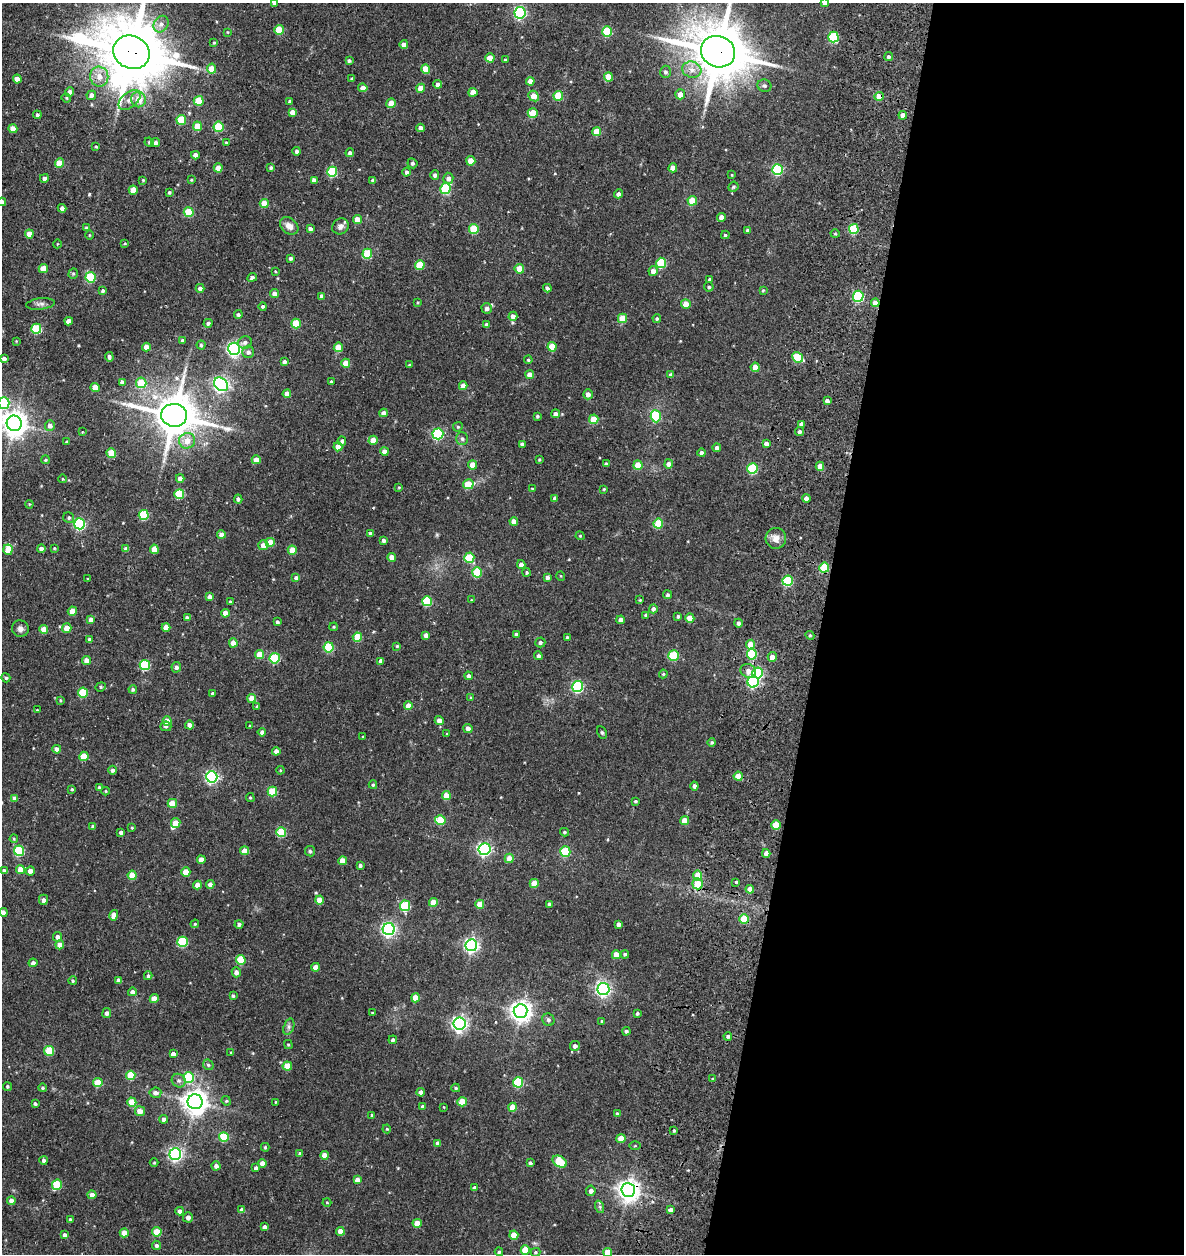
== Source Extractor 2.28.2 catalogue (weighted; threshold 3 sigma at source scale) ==
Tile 12 of 4 x 4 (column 4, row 3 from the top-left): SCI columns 3766-4947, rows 1383-2634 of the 5387 x 5349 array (HDU 1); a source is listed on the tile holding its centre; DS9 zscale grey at full resolution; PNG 1186 x 1256 px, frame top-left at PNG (2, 3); each listed source drawn as its Kron ellipse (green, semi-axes under 4 px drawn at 4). Shown black and unused: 31% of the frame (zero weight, under 3 of 5 exposures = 11% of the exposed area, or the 3 px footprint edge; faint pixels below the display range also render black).
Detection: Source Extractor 2.28.2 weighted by HDU 2 'WHT'; one run over the whole footprint, this tile lists its part. Background 0.122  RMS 0.0079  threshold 0.0357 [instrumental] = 3 sigma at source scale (4.5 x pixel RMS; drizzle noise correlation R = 1.50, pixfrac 1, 0.05/0.05 arcsec/px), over >= 5 px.
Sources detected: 481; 2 inside a brighter object's white glare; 1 long thin detection or spike segment (spike, bleed or trail) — neither listed nor drawn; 2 inside a brighter listed object's ellipse — not listed separately; the other 476 listed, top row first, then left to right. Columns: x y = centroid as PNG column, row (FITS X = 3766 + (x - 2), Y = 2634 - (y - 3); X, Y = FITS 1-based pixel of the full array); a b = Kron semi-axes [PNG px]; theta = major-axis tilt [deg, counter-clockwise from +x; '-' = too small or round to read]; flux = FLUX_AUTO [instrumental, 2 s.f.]
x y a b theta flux
275 3 4 3 - 2
825 3 4 4 - 4.9
520 13 6 5 - 110
161 24 9 7 57 3.8
279 30 5 5 - 20
607 31 5 5 - 35
227 32 4 2 - 0.48
833 37 5 5 - 44
214 43 4 4 - 0.78
404 44 4 4 - 4.3
131 52 19 16 -29 4900
718 52 17 15 -23 4000
888 57 4 4 - 1.5
490 58 4 4 - 13
349 60 4 3 - 1.3
505 60 3 3 - 0.91
212 69 5 5 - 9.2
426 69 4 4 - 16
692 70 9 8 - 5.2
665 72 6 5 - 1.8
99 77 10 9 - 7.2
609 77 4 4 - 16
17 79 4 4 - 6.2
352 79 3 3 - 1.3
530 81 4 4 - 5.4
438 84 4 4 - 3.3
764 86 7 6 - 1.6
363 88 4 4 - 4.9
421 88 4 4 - 8.6
70 92 5 4 - 2.4
473 92 4 4 - 9.4
680 94 5 5 - 6
91 95 5 4 - 3
534 96 6 4 -43 7.1
558 96 5 4 - 21
879 96 5 4 - 8.3
66 98 5 4 - 0.79
139 99 8 7 - 8.8
129 100 13 7 40 4.4
199 101 5 5 - 21
290 102 4 4 - 2.4
391 103 5 4 - 8.5
292 112 4 4 - 4.8
533 113 5 5 - 19
37 115 4 4 - 1.4
903 115 4 4 - 4.5
181 120 5 5 - 24
197 126 5 4 - 13
219 127 5 5 - 30
421 128 4 4 - 4.1
13 129 4 4 - 7.9
597 131 4 4 - 14
149 142 5 4 - 0.75
155 142 4 4 - 2.3
226 142 4 3 - 0.72
96 147 3 3 - 0.61
297 151 4 4 - 2
350 153 4 4 - 2.1
195 155 4 4 - 3
471 161 4 4 - 11
60 163 4 4 - 14
412 163 5 4 - 1.3
271 167 4 4 - 1.2
218 168 4 4 - 7.7
673 168 4 4 - 7.9
777 170 5 5 - 60
332 172 5 5 - 42
407 172 4 4 - 1.7
435 175 4 4 - 1.9
732 175 4 2 - 0.5
44 178 4 4 - 2.6
448 178 5 5 - 3.5
143 180 3 3 - 0.62
191 180 4 4 - 0.69
314 180 4 4 - 3.3
373 180 4 3 - 2.1
733 187 5 4 - 1.1
445 188 6 5 - 41
133 190 4 4 - 9.3
169 192 3 3 - 1.2
618 194 4 4 - 3.2
692 201 5 4 - 16
2 202 4 4 - 2.4
264 203 4 4 - 14
62 208 4 4 - 2.6
189 212 5 5 - 27
722 217 4 4 - 5.7
357 219 4 4 - 7.3
289 226 10 7 -40 5.4
340 226 8 7 - 3.4
87 228 4 4 - 1.9
310 229 4 4 - 2.4
474 229 5 5 - 27
854 229 5 5 - 39
748 230 3 3 - 1.3
29 234 4 4 - 7.4
835 234 4 4 - 0.83
89 235 5 3 - 0.64
725 235 4 4 - 1.1
125 243 4 3 - 0.6
57 244 4 3 - 0.53
367 254 5 5 - 31
290 258 4 4 - 1.7
661 263 5 5 - 37
420 265 5 4 - 22
43 269 4 4 - 10
519 269 5 4 - 16
275 271 4 3 - 0.55
653 271 5 4 - 4.9
73 273 5 4 - 1.1
91 277 5 5 - 43
252 277 5 4 - 2.2
710 279 4 3 - 2
709 287 5 4 - 1.1
200 288 4 4 - 3.3
547 288 4 4 - 2
763 290 4 3 - 0.7
103 291 4 4 - 1.3
275 293 4 4 - 3.7
322 296 4 4 - 2.8
858 296 5 5 - 71
418 302 4 3 - 0.72
875 303 4 4 - 5.9
41 304 14 5 6 2.8
686 304 5 5 - 7.9
263 306 4 4 - 1.4
487 308 5 5 - 3
238 315 4 4 - 1.4
513 316 4 4 - 3.7
622 318 5 4 - 19
657 319 4 4 - 1.3
69 321 4 4 - 4
208 323 4 4 - 1.6
296 323 5 5 - 22
487 325 4 4 - 3.1
36 329 5 5 - 36
182 340 3 3 - 1.5
16 341 3 2 - 0.52
245 342 7 6 - 2.4
201 345 4 4 - 1.2
146 347 4 4 - 6
338 347 4 4 - 14
552 347 4 4 - 16
234 349 6 6 - 170
248 352 6 6 - 2.4
109 357 5 4 - 1.7
798 357 6 5 - 35
4 359 4 4 - 2.6
528 360 4 4 - 0.93
284 362 4 4 - 2
346 363 4 4 - 9.1
409 365 3 3 - 0.73
755 367 4 4 - 10
530 375 4 4 - 7.3
671 375 4 4 - 2.4
122 382 4 4 - 2.8
331 382 3 3 - 0.71
141 383 5 5 - 20
221 384 8 6 -40 200
463 386 4 4 - 5.2
95 388 4 4 - 9.7
287 394 4 4 - 5.9
588 394 5 4 - 4.1
827 401 4 4 - 2.6
4 403 6 5 - 60
384 413 4 4 - 3.6
555 414 4 4 - 3.4
174 415 13 11 -11 2400
537 416 3 3 - 1.3
656 416 6 5 - 54
594 419 5 4 - 18
14 423 8 7 - 760
802 424 4 4 - 2.9
50 426 5 5 - 3.2
458 427 5 4 - 1.1
82 432 3 2 - 0.53
800 432 4 4 - 2.1
438 434 5 5 - 75
462 439 6 6 - 1.7
373 440 4 4 - 10
187 441 8 8 - 7.3
342 441 4 4 - 2.2
67 442 4 4 - 1.6
522 444 4 4 - 2.2
766 444 4 4 - 3.6
338 447 4 4 - 9
717 448 4 4 - 2.2
384 451 4 4 - 4.9
111 453 4 4 - 18
702 453 4 4 - 2.7
539 459 4 3 - 0.72
46 460 4 4 - 1
256 460 4 4 - 7.8
606 464 4 3 - 1.2
669 464 4 4 - 3.7
473 465 4 4 - 9
638 465 5 4 - 13
820 466 4 4 - 6.1
752 469 5 5 - 47
180 478 4 4 - 4
63 479 4 3 - 0.54
468 484 5 5 - 18
399 487 4 3 - 0.73
532 489 3 3 - 0.62
604 489 3 3 - 0.67
179 494 5 5 - 34
555 498 4 3 - 2.3
806 498 4 4 - 5.5
238 499 4 4 - 1.8
29 504 4 3 - 0.61
144 515 5 5 - 36
69 518 5 5 - 1.4
514 521 4 4 - 5.9
658 523 5 4 - 30
80 524 5 5 - 84
370 533 3 3 - 1.5
221 534 4 4 - 4
580 536 4 4 - 0.79
776 538 10 10 - 5.4
383 540 4 3 - 2.1
270 542 4 4 - 13
263 545 5 5 - 6.2
54 548 3 3 - 0.63
41 549 4 4 - 3.3
126 549 4 4 - 3
154 549 4 4 - 13
8 550 5 5 - 11
292 550 4 4 - 12
392 557 4 4 - 5.6
469 558 5 5 - 28
521 564 4 4 - 3.9
824 568 5 5 - 34
477 572 5 5 - 29
527 572 4 4 - 1.1
561 576 5 3 - 0.56
547 577 4 3 - 2.6
296 578 4 4 - 2.1
88 579 3 2 - 0.44
788 581 5 5 - 58
667 595 4 4 - 1.6
210 597 4 4 - 3.6
471 600 4 3 - 0.5
640 600 4 3 - 0.65
427 601 5 5 - 39
230 602 3 3 - 1.1
653 609 4 4 - 2.2
72 611 5 4 - 12
225 613 4 4 - 7.4
646 615 4 4 - 1.8
678 616 3 3 - 1.1
187 618 4 4 - 2.2
690 618 4 4 - 9
91 620 4 4 - 4.7
621 620 4 4 - 3.5
277 622 4 3 - 1.6
738 623 4 4 - 2.5
166 627 4 4 - 7.3
334 627 4 3 - 0.85
67 628 5 4 - 8.4
20 629 8 8 - 2.9
44 630 4 4 - 9.6
516 634 3 3 - 1.8
426 635 4 4 - 3.5
810 635 4 4 - 0.94
357 637 4 4 - 20
567 637 4 4 - 0.85
89 639 4 4 - 1.3
540 642 5 5 - 2
233 643 4 4 - 6.7
751 645 5 4 - 12
397 646 3 3 - 0.75
329 647 5 5 - 38
260 654 4 4 - 15
752 654 5 5 - 41
538 656 4 4 - 2
674 656 5 5 - 40
772 657 5 4 - 4.1
275 658 5 5 - 38
87 661 4 4 - 6.5
381 661 4 4 - 3.3
145 665 5 5 - 48
176 667 5 4 - 2.2
748 671 8 6 -28 5.5
758 673 5 5 - 71
663 674 4 4 - 0.83
469 676 4 4 - 2.9
6 678 5 4 - 1.2
753 682 6 5 - 84
101 687 5 4 - 1.1
577 687 5 5 - 84
133 689 4 4 - 1.4
83 693 5 5 - 31
212 693 3 3 - 1.3
471 697 4 3 - 0.69
252 698 4 4 - 8.5
60 700 4 3 - 0.81
408 705 4 4 - 6.1
257 706 4 3 - 0.8
37 710 3 3 - 0.72
439 720 4 4 - 4.6
167 721 4 4 - 8.6
189 725 4 4 - 3.1
166 726 5 5 - 1.2
250 726 4 2 - 0.54
468 728 5 4 - 3.1
262 732 4 4 - 2.1
602 732 6 4 -62 1.1
447 734 3 3 - 0.65
363 737 3 3 - 0.71
712 742 4 4 - 1.1
57 749 4 4 - 4.7
276 751 4 4 - 3.6
84 756 5 4 - 18
113 770 4 4 - 2.1
280 770 4 3 - 0.63
738 776 4 4 - 13
212 777 6 6 - 120
373 785 4 4 - 1
694 786 4 4 - 1.9
99 787 3 3 - 0.97
72 789 3 3 - 0.96
106 791 4 3 - 0.63
272 792 5 4 - 27
446 796 4 4 - 13
250 798 4 4 - 0.88
15 799 4 4 - 4.5
635 801 3 3 - 0.88
172 803 4 4 - 13
440 820 5 5 - 24
685 821 4 4 - 9.5
176 823 5 4 - 11
776 825 4 4 - 18
93 826 4 3 - 1.1
132 828 3 3 - 0.74
121 832 4 3 - 2.5
281 832 5 5 - 33
564 832 4 3 - 1
14 839 4 4 - 0.79
484 849 6 6 - 160
19 851 5 5 - 52
245 851 4 4 - 8.2
310 851 5 5 - 1.3
565 852 5 5 - 40
766 853 4 4 - 4.2
509 858 4 4 - 6.8
201 860 4 4 - 7.5
343 861 4 4 - 7.9
360 865 3 3 - 1.4
20 870 4 4 - 11
4 871 4 4 - 2.5
30 871 4 4 - 4.1
186 872 5 4 - 10
132 875 4 4 - 14
698 876 5 4 - 13
736 882 3 3 - 1.6
534 883 4 4 - 13
210 884 4 4 - 3.7
698 884 5 5 - 20
197 885 4 4 - 5.5
750 889 4 4 - 7.1
43 900 5 4 - 2.9
319 900 4 4 - 10
433 902 4 4 - 13
480 904 4 4 - 12
549 904 4 3 - 2.2
405 906 5 5 - 43
3 912 4 4 - 3.7
114 915 5 4 - 6.1
744 919 5 4 - 23
195 924 4 3 - 0.7
239 924 4 4 - 1.8
618 924 4 4 - 2.8
389 929 6 6 - 190
57 937 5 4 - 2.4
183 942 5 5 - 44
60 945 4 4 - 6.2
471 945 6 6 - 200
625 954 4 4 - 1.4
616 955 4 4 - 8
241 960 5 4 - 27
33 963 4 4 - 2.1
316 967 4 4 - 6.5
236 972 5 4 - 3.3
148 976 4 4 - 1.3
119 980 4 4 - 2.2
73 981 4 3 - 0.9
603 989 6 6 - 190
132 992 4 4 - 2.6
233 996 4 3 - 1.1
415 998 4 4 - 10
154 999 4 4 - 10
521 1011 7 7 - 480
107 1013 5 4 - 2.4
372 1013 3 2 - 0.58
637 1013 4 3 - 1.3
548 1020 6 6 - 2.1
602 1022 3 3 - 1.5
460 1023 6 6 - 230
289 1027 8 5 71 1.8
626 1031 4 4 - 1.5
728 1036 4 4 - 1.6
393 1040 4 4 - 1.6
288 1044 4 4 - 0.87
575 1046 5 5 - 2.6
49 1051 5 5 - 27
231 1052 4 3 - 0.61
173 1054 4 4 - 3.1
208 1065 6 4 -44 1.2
287 1066 4 4 - 13
131 1075 5 5 - 22
189 1077 5 5 - 43
713 1079 4 3 - 1.1
179 1081 7 6 - 2.4
518 1082 5 5 - 44
98 1083 5 4 - 17
7 1086 4 4 - 0.99
42 1088 4 4 - 1.1
456 1088 4 3 - 1.1
421 1092 4 4 - 3.6
155 1093 6 5 - 3.2
226 1101 5 4 - 0.93
132 1102 4 4 - 16
195 1102 7 7 - 670
275 1102 3 2 - 0.54
462 1102 4 4 - 18
35 1104 4 3 - 1.5
422 1106 4 3 - 1.2
444 1107 3 2 - 0.44
513 1107 4 4 - 10
140 1111 5 5 - 5.7
617 1114 4 3 - 1.5
372 1115 3 3 - 0.98
164 1119 4 4 - 2.1
387 1129 4 4 - 0.75
674 1130 3 2 - 0.79
224 1137 5 5 - 30
621 1139 4 4 - 10
438 1143 4 4 - 3.1
635 1146 5 3 - 0.77
265 1147 4 3 - 0.95
175 1154 6 6 - 170
300 1154 4 3 - 1.8
324 1155 4 4 - 7.8
44 1160 4 4 - 1.9
154 1162 4 4 - 0.77
560 1162 8 5 -34 27
262 1163 4 4 - 6.5
530 1163 4 3 - 1.4
216 1166 4 4 - 2.5
256 1168 4 4 - 2.5
357 1180 4 4 - 5.8
57 1185 5 5 - 29
475 1188 4 4 - 3.3
628 1190 7 7 - 520
591 1191 5 5 - 3.2
92 1195 4 4 - 4
11 1201 4 4 - 4
327 1202 4 3 - 0.6
600 1207 6 4 -72 1.4
242 1210 4 4 - 4
670 1210 4 4 - 2.7
180 1211 4 4 - 3.4
188 1217 5 5 - 3.1
70 1219 4 3 - 1.2
417 1223 4 4 - 12
264 1227 4 4 - 3.1
340 1231 4 4 - 6.7
157 1232 5 4 - 19
124 1233 4 4 - 8.6
64 1235 4 4 - 2.5
514 1235 4 4 - 11
156 1245 4 4 - 1.5
525 1250 5 4 - 16
499 1252 4 4 - 1.1
535 1252 5 4 - 0.98
608 1252 4 4 - 12
Overlapping masked pixels (flux is a lower limit): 8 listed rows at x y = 131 52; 718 52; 879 96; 875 303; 738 776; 698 884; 744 919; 628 1190
Isophote crosses this tile's border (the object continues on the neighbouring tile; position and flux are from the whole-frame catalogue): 9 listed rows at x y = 275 3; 825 3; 131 52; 718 52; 2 202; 4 403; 14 423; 3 912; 608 1252